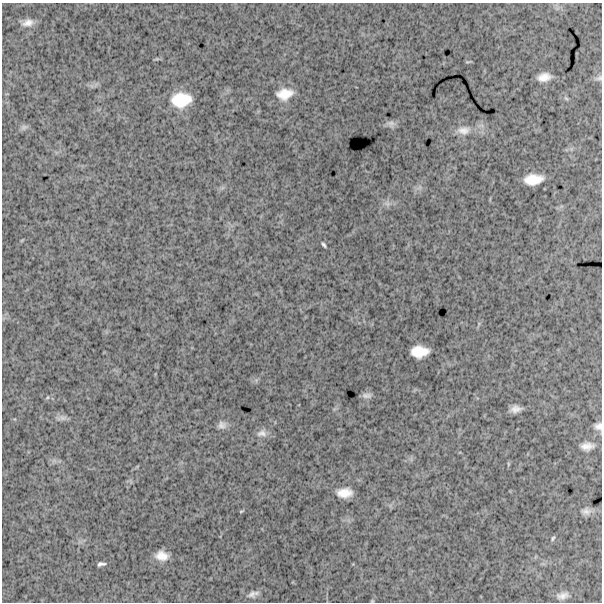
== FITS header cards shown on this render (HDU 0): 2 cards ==
NAXIS1  =                  600
NAXIS2  =                  600

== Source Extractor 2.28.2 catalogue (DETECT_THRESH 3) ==
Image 600 x 600 px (HDU 0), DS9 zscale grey, 1 PNG px = 1 image px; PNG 604 x 604 px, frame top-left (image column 1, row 600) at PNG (2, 3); no overlay
Background 1720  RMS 240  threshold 710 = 3 sigma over >= 5 px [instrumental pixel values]
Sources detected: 31; all 31 listed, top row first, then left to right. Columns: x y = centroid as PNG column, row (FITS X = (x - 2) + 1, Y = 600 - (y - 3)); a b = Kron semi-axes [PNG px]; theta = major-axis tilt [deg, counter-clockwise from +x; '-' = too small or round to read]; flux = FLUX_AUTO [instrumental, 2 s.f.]
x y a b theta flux
28 23 15 9 11 130000
467 62 8 3 -5 17000
544 77 12 7 11 160000
599 78 11 7 12 53000
284 94 18 12 11 260000
566 98 7 4 -37 28000
181 100 19 13 7 490000
391 124 11 9 -8 59000
24 127 10 7 24 49000
464 130 18 11 3 170000
533 179 17 9 7 300000
387 204 9 6 -69 55000
324 245 5 3 - 31000
419 351 16 10 2 310000
367 395 12 6 0 67000
47 397 6 4 45 20000
515 409 10 6 10 100000
62 418 14 6 6 68000
222 425 11 9 6 81000
598 426 10 9 - 86000
262 433 14 10 9 100000
587 446 16 9 6 130000
508 464 6 4 72 19000
344 493 13 8 2 210000
241 511 6 2 23 14000
586 511 14 10 1 99000
553 538 7 4 67 25000
162 556 11 8 -9 180000
101 564 7 4 6 46000
253 594 15 7 18 82000
562 596 17 9 10 110000
At the frame edge (FLAGS 8, measured only in part): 2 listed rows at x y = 599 78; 598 426